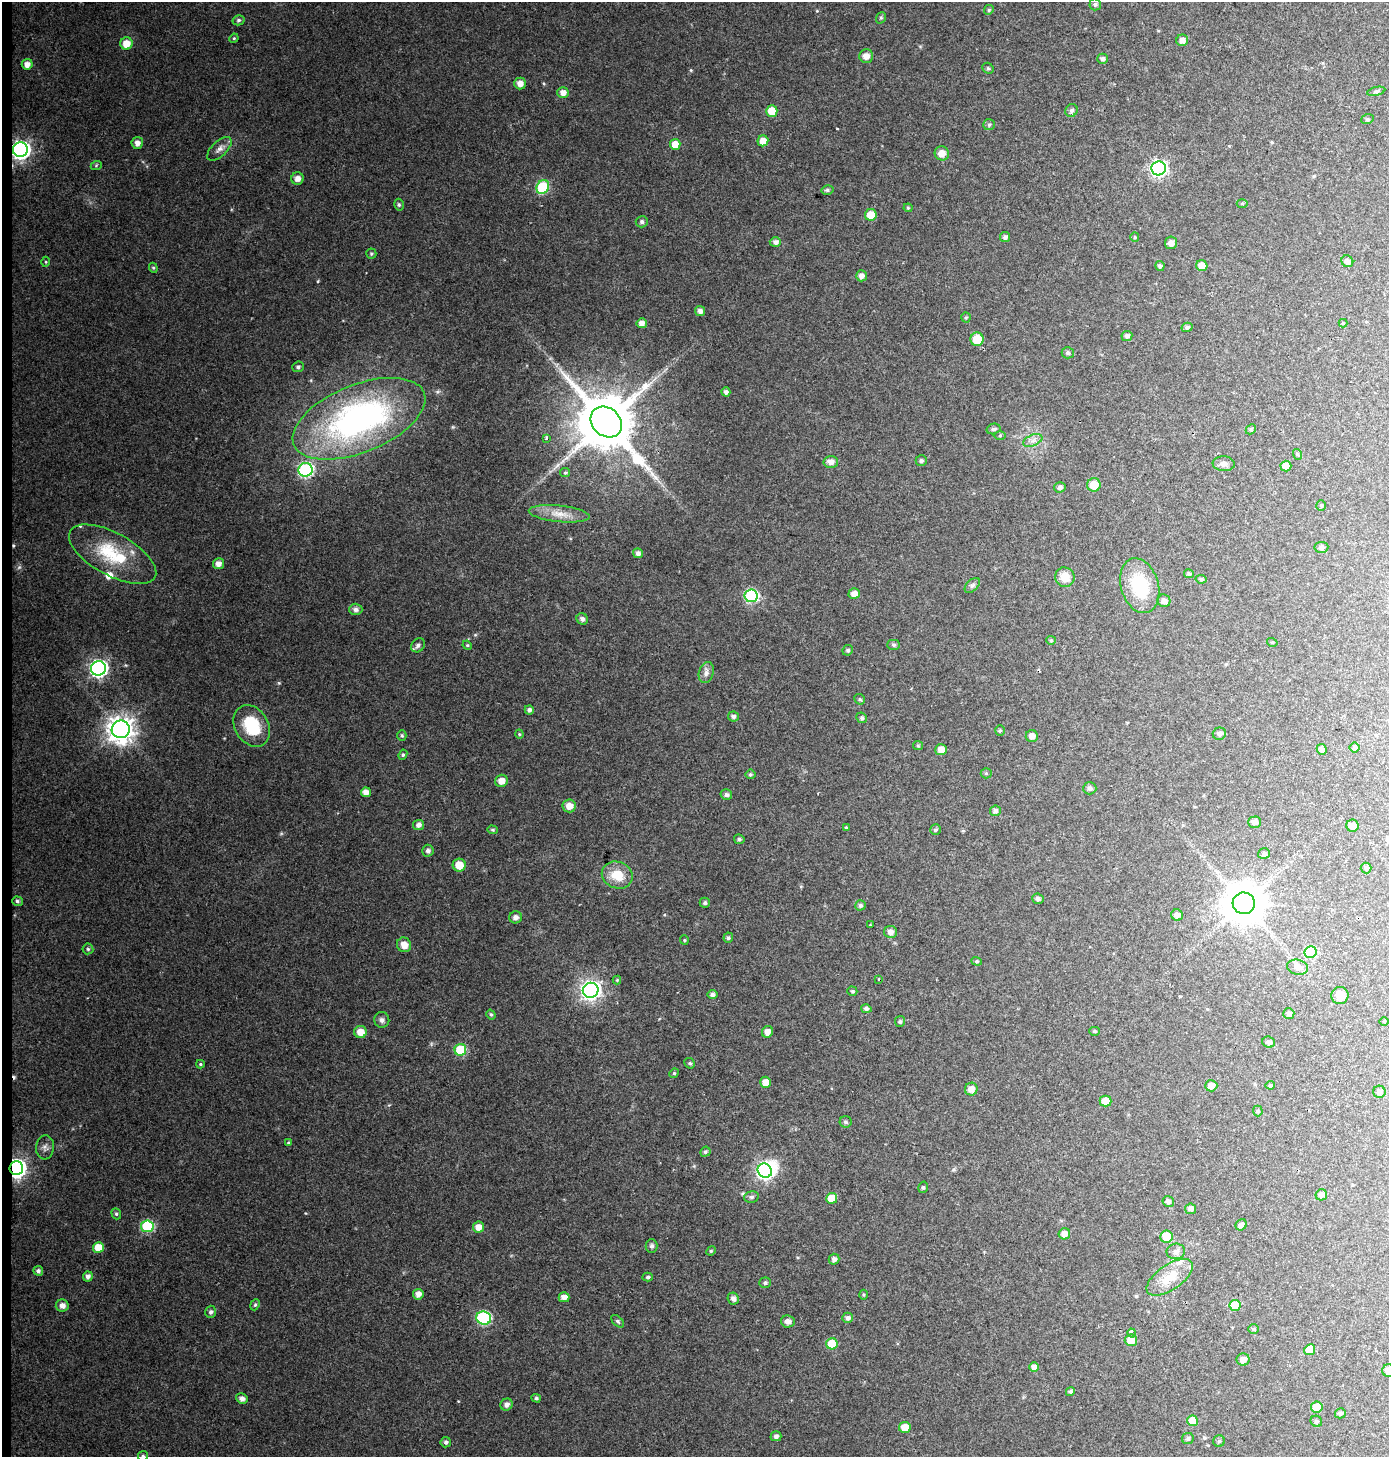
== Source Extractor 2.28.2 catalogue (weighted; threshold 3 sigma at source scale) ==
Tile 4 of 3 x 3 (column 1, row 2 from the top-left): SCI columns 229-1615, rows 1465-2919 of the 4620 x 4374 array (HDU 1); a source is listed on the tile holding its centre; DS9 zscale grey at full resolution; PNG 1391 x 1459 px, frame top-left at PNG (2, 2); each listed source drawn as its Kron ellipse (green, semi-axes under 4 px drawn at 4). Shown black and unused: <1% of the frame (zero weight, under 2 of 3 exposures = <1% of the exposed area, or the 3 px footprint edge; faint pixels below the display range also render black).
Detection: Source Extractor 2.28.2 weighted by HDU 2 'WHT'; one run over the whole footprint, this tile lists its part. Background 0.055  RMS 0.0061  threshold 0.0277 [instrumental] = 3 sigma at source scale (4.5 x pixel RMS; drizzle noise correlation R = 1.50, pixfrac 1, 0.0396/0.0396 arcsec/px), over >= 5 px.
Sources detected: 242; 1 inside a brighter object's white glare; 3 cosmic-ray / hot-pixel residue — neither listed nor drawn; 2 inside a brighter listed object's ellipse — not listed separately; the other 236 listed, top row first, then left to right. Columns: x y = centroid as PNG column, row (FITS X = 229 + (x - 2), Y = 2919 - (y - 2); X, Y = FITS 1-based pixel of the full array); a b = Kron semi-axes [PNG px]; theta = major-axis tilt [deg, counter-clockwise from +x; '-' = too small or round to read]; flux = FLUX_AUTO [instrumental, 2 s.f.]
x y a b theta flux
1095 4 6 6 - 1.4
989 10 5 4 - 0.81
881 18 6 4 68 0.97
239 20 6 5 - 1.2
234 38 5 4 - 0.64
1182 40 6 6 - 3.9
126 44 6 6 - 7.6
866 56 7 6 - 4.3
1102 59 5 5 - 1.9
27 64 5 5 - 3.7
988 68 6 5 - 0.98
520 83 6 6 - 4.1
1376 91 9 4 13 1.1
563 92 5 5 - 4.1
1071 110 7 6 - 1.7
772 111 5 5 - 14
1367 119 6 5 - 0.97
989 125 6 5 - 1.1
763 141 5 5 - 5.3
137 143 6 5 - 3
675 144 5 5 - 7.7
219 149 15 7 43 3.7
20 150 7 7 - 240
942 153 7 7 - 5.4
96 166 6 3 21 0.73
1159 168 7 7 - 150
297 179 6 6 - 3.6
543 187 7 6 - 40
827 190 6 5 - 1.2
1242 203 5 3 - 0.69
399 205 6 4 -75 0.98
908 208 4 4 - 0.63
871 215 6 5 - 10
642 222 6 5 - 1.6
1005 237 5 5 - 1.7
1135 237 4 4 - 0.67
775 242 5 5 - 2.4
1171 243 6 6 - 3.4
371 254 5 5 - 0.85
1347 261 6 5 - 3
46 262 5 3 - 0.59
1160 266 5 4 - 1.5
1202 266 5 5 - 7
153 268 5 4 - 0.88
861 276 5 5 - 2.7
700 311 5 4 - 2.6
966 317 5 4 - 0.8
642 323 5 5 - 3.8
1343 323 4 4 - 0.59
1187 327 5 4 - 1.4
1127 336 5 5 - 1.9
977 339 7 6 - 14
1068 353 6 6 - 1.4
298 367 6 5 - 1.3
726 392 4 4 - 1.9
359 419 70 34 22 180
606 422 17 14 -42 4500
993 429 7 5 15 1.3
1251 429 6 4 47 0.82
1000 436 6 4 1 0.76
546 439 3 3 - 3.2
1033 440 10 5 24 2.5
1297 454 5 3 - 0.73
921 461 5 5 - 1.4
831 462 7 6 - 3.5
1224 464 11 7 -5 2.6
1286 466 5 5 - 6.3
305 470 7 7 - 99
565 473 5 4 - 0.76
1094 485 7 6 - 9.9
1060 487 6 5 - 1.6
1321 506 5 4 - 0.93
559 514 30 8 -6 8.4
1321 547 7 5 6 1.8
638 553 5 5 - 2.3
113 554 48 21 -29 35
218 564 5 5 - 3.8
1189 574 5 4 - 1.1
1065 577 10 9 - 7.9
1201 579 5 4 - 1.1
972 585 9 5 44 1.6
1140 586 28 19 -73 32
854 593 5 5 - 3.8
751 596 6 6 - 74
1164 601 6 6 - 2.8
356 609 6 5 - 2
582 619 6 5 - 2
1051 640 5 4 - 0.69
1272 642 5 3 - 0.6
418 645 7 6 - 2.2
467 645 5 4 - 0.62
894 645 6 5 - 1.1
848 650 5 5 - 1.1
98 668 7 7 - 200
706 673 11 7 73 2.9
860 699 6 5 - 0.91
529 710 4 4 - 1.7
733 716 5 5 - 1.9
862 718 5 5 - 1.2
252 726 22 16 -59 26
121 729 9 9 - 640
1000 731 5 5 - 0.85
519 734 4 4 - 0.64
1219 734 7 6 - 1.9
402 736 5 4 - 0.88
1032 736 6 6 - 3.3
918 746 5 4 - 0.7
1354 748 5 5 - 1.5
1322 749 5 5 - 2.2
941 750 6 5 - 5
403 755 5 4 - 0.86
986 773 5 5 - 0.82
750 774 5 5 - 1
501 781 6 6 - 5.5
1090 788 6 6 - 1.8
366 792 5 5 - 4.4
726 795 6 5 - 1.6
569 806 7 6 - 5
995 811 5 5 - 2.3
1254 822 6 5 - 2.4
418 825 5 5 - 2.8
1353 826 6 6 - 3.2
846 828 3 3 - 1.8
492 830 5 4 - 0.91
935 830 5 5 - 1
739 839 5 4 - 1.2
428 851 6 6 - 1.9
1264 854 6 5 - 1.5
459 865 6 6 - 9.4
1366 868 5 5 - 1.1
617 875 16 13 -20 13
1038 899 6 5 - 1.8
17 901 5 4 - 1.1
705 903 5 5 - 1.3
1244 903 11 11 - 1900
860 905 5 5 - 1.5
1177 915 6 5 - 2.8
515 917 6 6 - 2.6
870 925 2 2 - 0.54
890 932 6 6 - 3.2
728 938 5 4 - 1.1
684 940 5 4 - 0.69
404 945 7 7 - 5.7
88 949 5 5 - 1.1
1310 952 6 6 - 42
977 961 5 4 - 0.84
1298 967 10 7 -13 3.1
878 979 3 2 - 0.57
617 980 4 4 - 0.54
591 990 8 7 - 280
852 991 5 4 - 0.91
713 995 5 4 - 1.8
1340 996 9 8 - 5.4
866 1009 5 4 - 1.7
1289 1013 5 5 - 1.7
491 1015 5 4 - 0.99
382 1020 8 7 - 2.2
1384 1021 5 3 - 0.49
900 1022 5 5 - 1
1094 1031 5 4 - 0.81
360 1032 6 6 - 7
767 1032 6 5 - 4.1
1269 1042 6 5 - 1.8
460 1050 6 6 - 34
690 1063 6 4 -41 1
200 1064 4 3 - 0.8
674 1073 5 4 - 0.84
765 1082 5 5 - 5.4
1270 1085 5 4 - 1.1
1211 1086 6 5 - 4.2
971 1089 6 6 - 4.5
1379 1092 6 6 - 1.9
1105 1101 6 5 - 6.7
1258 1111 5 5 - 0.96
846 1122 6 5 - 1.4
288 1143 4 4 - 0.88
45 1147 12 9 85 2.9
705 1152 5 5 - 1.2
16 1168 7 6 - 270
765 1171 7 6 - 160
923 1187 6 4 74 0.96
1321 1195 6 5 - 2.4
751 1197 7 5 13 1.5
832 1198 5 5 - 13
1168 1201 6 5 - 1.9
1191 1209 5 5 - 2.3
116 1214 6 4 -68 1
1241 1225 6 5 - 2.8
147 1226 6 6 - 46
478 1227 6 5 - 5.4
1064 1234 6 5 - 4.7
1166 1236 6 6 - 12
652 1246 7 6 - 1.5
98 1247 5 5 - 9.8
711 1251 5 4 - 0.77
1176 1251 9 7 11 2.6
834 1259 5 5 - 2.3
38 1271 5 4 - 1.8
88 1276 5 5 - 2.8
648 1277 5 4 - 1.1
1170 1277 27 12 34 13
765 1283 6 5 - 1.4
418 1294 5 5 - 3.6
863 1295 5 3 - 0.67
564 1297 5 5 - 4.3
733 1298 6 5 - 2.5
255 1305 6 4 66 0.92
1235 1305 5 5 - 15
62 1306 6 6 - 3.3
211 1312 6 5 - 1.6
484 1318 7 6 - 80
848 1318 5 5 - 2.4
618 1321 7 4 -45 1.2
788 1321 7 6 - 3.1
1254 1329 5 5 - 0.88
1132 1333 4 3 - 3.2
1131 1340 6 5 - 7.3
832 1344 5 5 - 19
1310 1350 5 5 - 13
1243 1360 6 6 - 3.7
1034 1367 5 5 - 3.2
1388 1371 6 6 - 5.5
1070 1391 4 4 - 1.3
536 1398 5 4 - 1.1
242 1399 5 5 - 2.9
506 1405 6 5 - 2.6
1317 1407 6 5 - 8
1340 1413 5 5 - 1.5
1193 1421 5 5 - 10
1316 1421 6 5 - 1.4
905 1427 5 5 - 9
776 1436 5 5 - 1.7
1188 1438 6 5 - 1.5
1219 1441 6 5 - 0.98
446 1442 5 5 - 1.5
143 1456 5 5 - 1.2
Overlapping masked pixels (flux is a lower limit): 2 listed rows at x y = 20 150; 16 1168
Isophote crosses this tile's border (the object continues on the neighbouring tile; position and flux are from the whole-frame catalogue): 2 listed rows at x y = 1388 1371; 143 1456
Unlisted compact peaks at least as high as the median listed source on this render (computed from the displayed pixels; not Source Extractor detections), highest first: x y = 691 70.